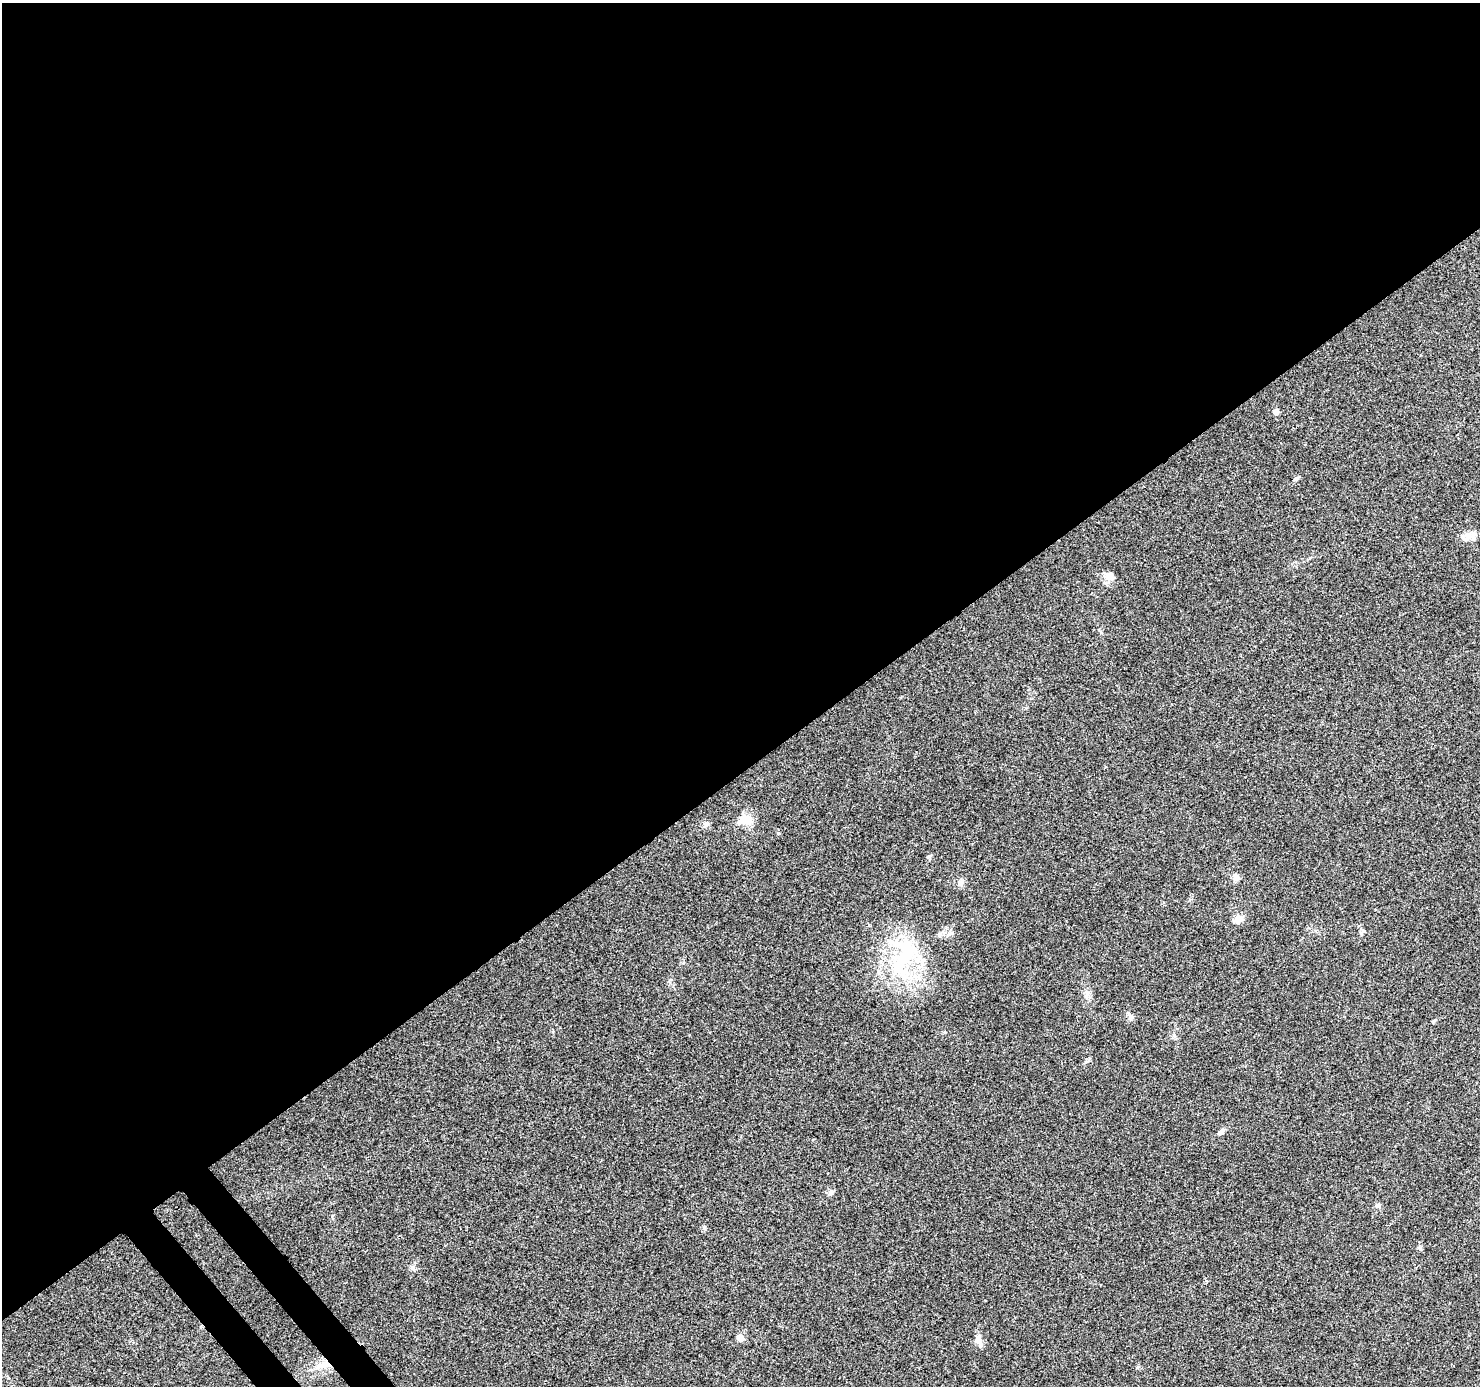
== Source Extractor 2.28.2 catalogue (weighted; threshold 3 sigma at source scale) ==
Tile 2 of 4 x 4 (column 2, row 1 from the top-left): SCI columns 1565-3042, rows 4364-5747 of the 6079 x 6019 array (HDU 1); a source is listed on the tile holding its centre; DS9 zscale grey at full resolution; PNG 1482 x 1388 px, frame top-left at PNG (2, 3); no overlay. Shown black and unused: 57% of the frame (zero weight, under 3 of 4 exposures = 7% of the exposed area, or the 3 px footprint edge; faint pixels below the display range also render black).
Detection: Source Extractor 2.28.2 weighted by HDU 2 'WHT'; one run over the whole footprint, this tile lists its part. Background 0.0798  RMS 0.0076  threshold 0.0343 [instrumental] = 3 sigma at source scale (4.5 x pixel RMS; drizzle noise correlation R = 1.50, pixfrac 1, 0.0396/0.0396 arcsec/px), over >= 5 px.
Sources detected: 20; all 20 listed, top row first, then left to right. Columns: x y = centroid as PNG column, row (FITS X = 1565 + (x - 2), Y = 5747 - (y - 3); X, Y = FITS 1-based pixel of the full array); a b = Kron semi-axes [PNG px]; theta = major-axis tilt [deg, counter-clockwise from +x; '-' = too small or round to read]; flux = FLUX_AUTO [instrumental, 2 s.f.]
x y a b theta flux
1276 412 5 4 - 5.6
1296 479 7 4 20 1.2
1468 536 14 10 70 5.8
1109 576 16 8 -30 5
746 820 17 11 7 12
1236 876 10 7 -36 3.1
961 883 9 7 62 3
1239 919 13 8 16 4.9
904 957 66 25 62 65
1087 994 12 4 -87 2.6
1131 1017 9 7 -80 2.5
1434 1021 7 3 38 0.99
1221 1132 9 5 42 2.8
830 1192 9 5 37 1.9
1378 1206 7 6 - 1.7
704 1228 6 4 19 1.1
413 1268 7 6 - 2.3
740 1338 5 5 - 10
978 1339 14 9 -85 5.2
321 1365 17 7 15 6.8
Unlisted compact peaks at least as high as the median listed source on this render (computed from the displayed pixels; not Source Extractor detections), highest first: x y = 1420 1248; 945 1032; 1174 1035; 670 980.